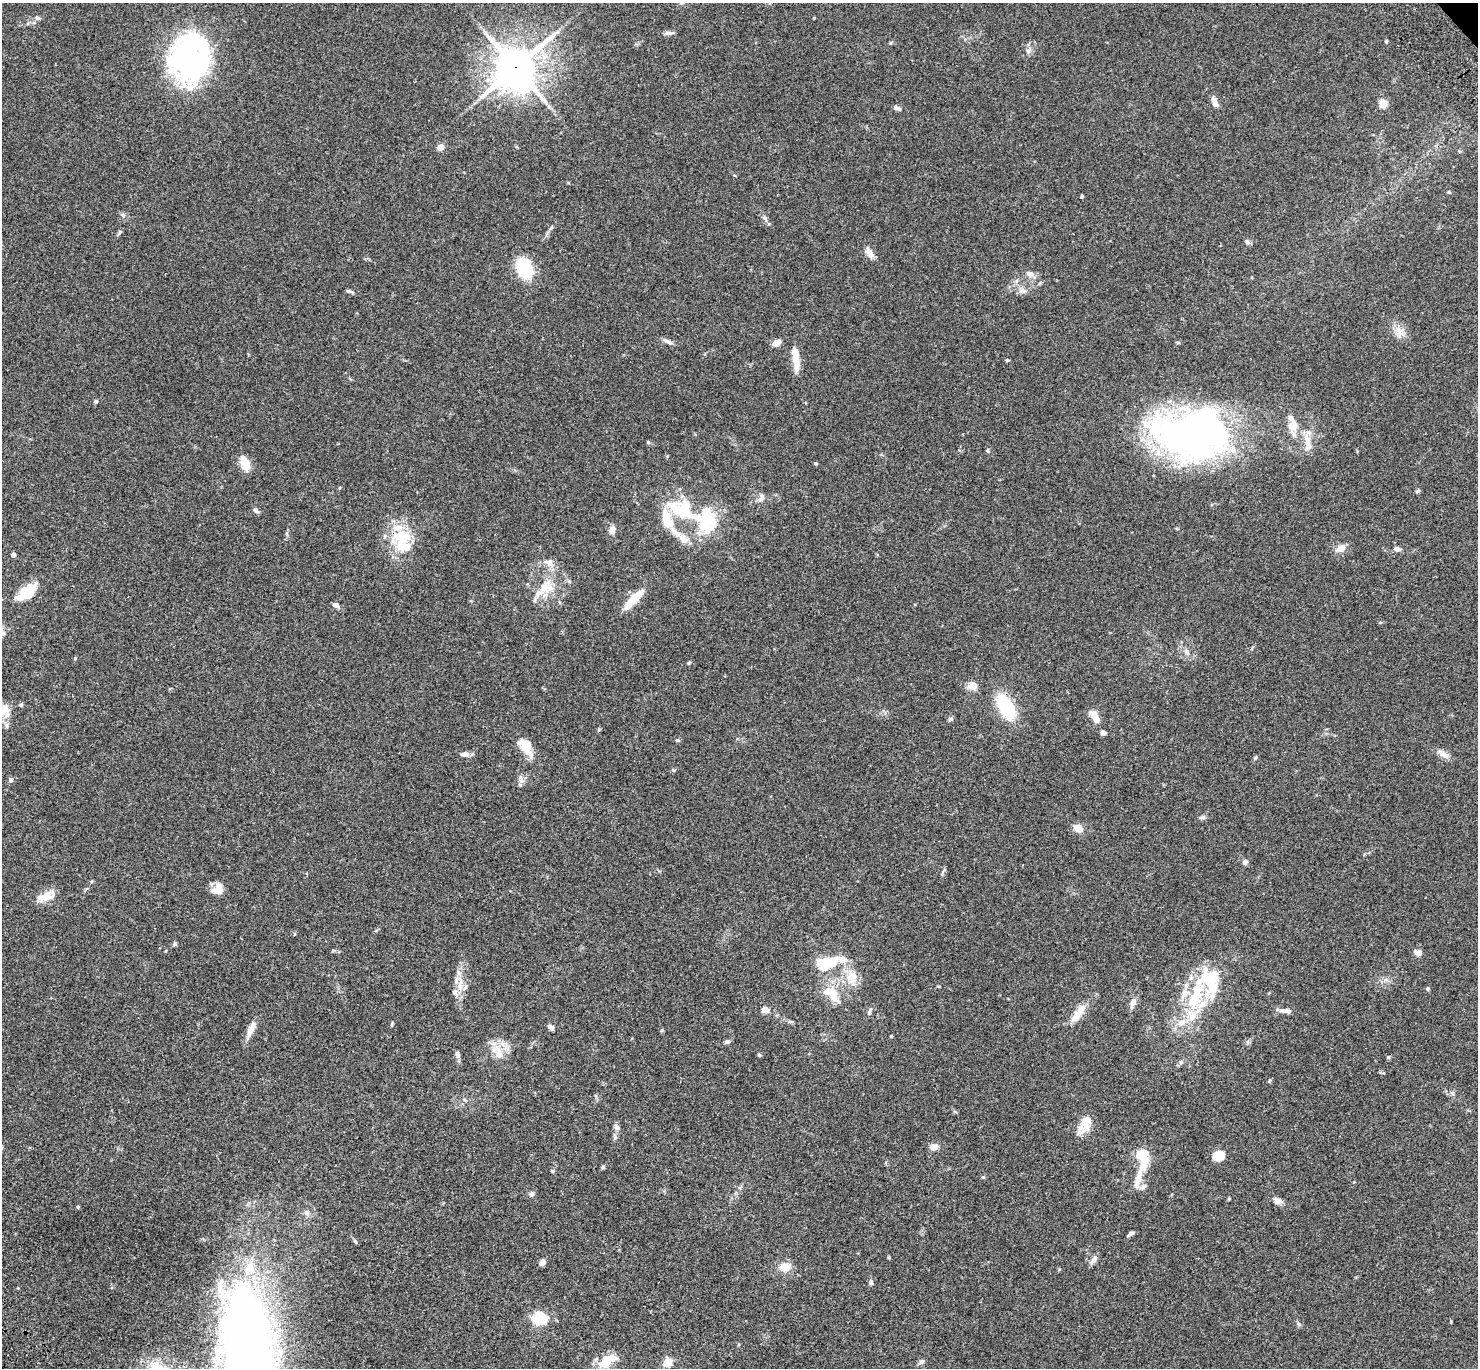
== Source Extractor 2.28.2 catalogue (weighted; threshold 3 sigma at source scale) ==
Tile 7 of 4 x 4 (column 3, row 2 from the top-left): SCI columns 3057-4532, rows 3115-4480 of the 6108 x 6089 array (HDU 1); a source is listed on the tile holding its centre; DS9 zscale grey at full resolution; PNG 1480 x 1370 px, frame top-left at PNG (2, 3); no overlay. Shown black and unused: <1% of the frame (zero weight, under 3 of 4 exposures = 6% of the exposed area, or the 3 px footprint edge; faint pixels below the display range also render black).
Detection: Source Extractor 2.28.2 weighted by HDU 2 'WHT'; one run over the whole footprint, this tile lists its part. Background 0.059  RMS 0.0051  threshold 0.0231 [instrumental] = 3 sigma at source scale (4.5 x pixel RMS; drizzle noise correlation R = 1.50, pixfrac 1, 0.05/0.05 arcsec/px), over >= 5 px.
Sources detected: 138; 3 inside a brighter object's white glare — not listed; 18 inside a brighter listed object's ellipse — not listed separately; the other 117 listed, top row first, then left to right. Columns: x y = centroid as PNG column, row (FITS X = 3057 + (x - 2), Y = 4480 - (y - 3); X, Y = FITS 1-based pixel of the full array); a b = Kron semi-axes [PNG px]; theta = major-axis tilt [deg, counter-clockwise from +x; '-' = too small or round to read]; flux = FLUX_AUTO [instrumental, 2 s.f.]
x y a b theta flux
37 18 7 6 - 1.1
669 33 15 4 8 1.4
1386 41 4 4 - 0.53
1029 50 9 5 63 1.5
189 60 44 40 -86 110
516 68 15 13 53 1300
1215 102 12 6 -68 3.3
1383 104 5 5 - 15
896 108 8 7 - 1.4
441 147 6 5 - 4.2
1082 196 4 4 - 0.59
120 232 6 5 - 0.79
1247 242 7 5 -46 1.2
869 253 16 7 -57 2.9
525 268 21 16 -68 21
1030 274 11 7 -25 2.4
349 291 9 4 -18 0.95
1023 291 12 7 -4 2.3
1399 332 8 4 75 1.8
668 342 16 4 -30 1.6
776 342 9 7 25 2.9
795 355 29 8 -83 6.8
1007 360 4 4 - 0.59
95 401 5 5 - 0.95
1292 425 18 9 -78 7.6
1192 434 83 52 -5 200
1308 443 27 8 -85 5.8
988 451 6 3 -70 0.58
245 463 17 10 -65 6.6
816 463 5 4 - 0.57
1417 491 7 4 44 0.67
761 499 10 7 40 2
256 510 8 5 -46 1.3
680 510 43 17 -30 22
707 518 32 19 84 24
612 530 10 7 83 2.7
402 537 27 20 3 17
683 538 17 10 -40 5.4
1341 548 10 7 24 3.7
1397 549 7 5 -16 1.8
13 555 4 4 - 2
549 563 14 9 -26 3.6
546 587 22 16 9 11
27 592 23 13 38 14
634 599 28 8 45 11
336 605 8 6 -28 1.6
1187 652 8 6 -59 1.6
75 658 4 3 - 0.43
689 663 5 4 - 0.59
973 686 12 11 - 3.5
21 705 5 4 - 0.73
1005 706 21 11 -57 36
5 711 21 12 -64 6.5
1095 717 15 7 -60 5.9
950 719 6 5 - 1.1
1103 732 7 5 -14 1.3
528 751 22 10 -42 6.2
465 754 10 6 -2 2.3
1443 754 15 7 -39 3.2
1255 758 5 4 - 0.61
11 780 6 6 - 1.2
1203 817 6 6 - 1
1078 828 8 7 - 5.4
1245 863 7 5 -90 1.1
218 889 13 10 55 6.4
47 896 22 11 18 6.3
174 944 6 5 - 0.8
1419 954 9 6 51 1.6
843 960 11 8 -15 4.3
824 965 13 6 17 32
852 977 19 15 46 8.3
1210 979 44 26 -81 26
460 986 17 7 82 4.6
1428 988 5 5 - 0.79
832 993 24 12 -41 12
1185 993 16 10 42 4.8
1133 1003 15 6 69 2.6
765 1009 7 6 - 3.6
1081 1010 20 10 56 5.9
1282 1011 10 6 -6 1.8
869 1012 11 5 73 1.1
1193 1015 28 9 50 9.6
790 1022 6 4 -2 0.76
551 1027 8 5 -42 1.6
251 1029 22 7 66 4.5
662 1030 6 3 71 0.51
727 1042 6 5 - 1.5
499 1053 19 10 -83 6.3
458 1055 10 6 -80 1.5
759 1055 5 4 - 0.68
1388 1057 5 5 - 0.75
1180 1062 6 4 90 0.76
1086 1123 24 12 75 7.5
617 1127 9 6 -43 1.5
934 1147 10 7 7 2.7
1141 1154 9 8 - 10
1218 1156 11 9 20 8.1
603 1167 6 4 24 0.74
552 1171 5 4 - 0.58
1138 1178 38 8 75 6.4
532 1194 7 6 - 1.3
1278 1201 10 8 -28 2.5
78 1207 4 4 - 0.52
306 1213 7 7 - 1.5
1131 1234 8 4 34 1.3
355 1241 7 4 -58 0.65
889 1257 4 4 - 0.48
1094 1259 13 6 57 2.3
542 1262 7 6 - 2.2
785 1267 13 10 20 5.6
249 1269 19 13 46 9.4
871 1282 7 5 -87 1.3
220 1287 26 8 83 6.6
540 1318 7 6 - 62
667 1362 11 8 37 5
921 1362 9 5 44 1.1
604 1363 21 16 31 8.5
Overlapping masked pixels (flux is a lower limit): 3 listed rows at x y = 516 68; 402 537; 27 592
Isophote crosses this tile's border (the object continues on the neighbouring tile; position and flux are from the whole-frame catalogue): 1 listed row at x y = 5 711
Unlisted compact peaks at least as high as the median listed source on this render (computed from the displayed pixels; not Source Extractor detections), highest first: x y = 983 1177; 123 215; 764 218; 674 770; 1449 192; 392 1023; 1299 1324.